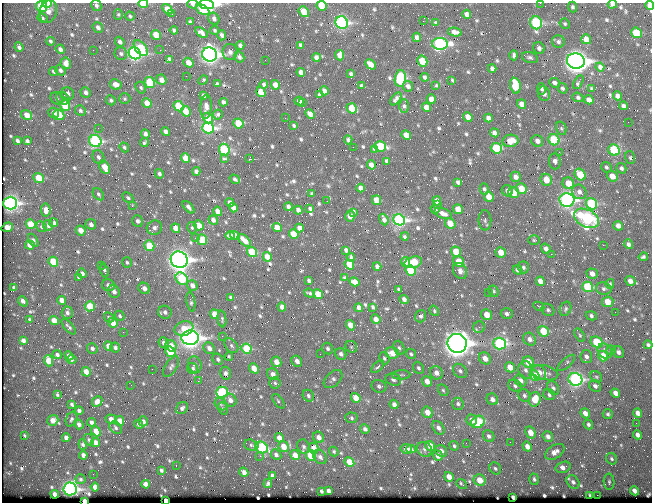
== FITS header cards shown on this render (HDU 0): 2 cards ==
NAXIS1  =                  650 / Width of table row in bytes
NAXIS2  =                  500 / Number of rows in table

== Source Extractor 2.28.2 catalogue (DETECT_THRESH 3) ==
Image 650 x 500 px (HDU 0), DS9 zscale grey, 1 PNG px = 1 image px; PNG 654 x 504 px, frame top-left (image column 1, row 500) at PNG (2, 3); each listed source drawn as its Kron ellipse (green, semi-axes under 4 px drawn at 4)
Background 362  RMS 1.4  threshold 4.29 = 3 sigma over >= 5 px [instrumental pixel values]
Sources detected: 733; of the 733, the 500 brightest by FLUX_AUTO listed and drawn (233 fainter detections omitted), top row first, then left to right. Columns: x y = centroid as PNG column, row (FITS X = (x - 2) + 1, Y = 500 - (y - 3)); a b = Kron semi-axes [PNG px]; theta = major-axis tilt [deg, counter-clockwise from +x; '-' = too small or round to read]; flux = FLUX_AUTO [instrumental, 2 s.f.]
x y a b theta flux
540 3 2 2 - 340
47 4 4 3 - 790
143 4 5 3 - 2900
192 4 5 4 - 230
612 4 5 3 - 290
96 5 6 5 - 230
206 5 7 4 -5 26000
650 5 5 4 - 500
321 6 5 5 - 2000
41 7 5 5 - 4500
572 7 5 4 - 200
167 9 6 4 -50 1100
203 10 7 4 -28 1900
48 12 11 8 73 560
304 12 6 4 -53 1700
118 14 5 4 - 150
172 14 2 2 - 370
467 14 4 4 - 430
130 16 5 4 - 180
43 18 5 4 - 150
214 19 6 5 - 310
423 21 2 2 - 460
190 22 4 3 - 170
342 23 6 6 - 15000
436 23 4 3 - 190
536 23 6 6 - 9300
565 24 5 4 - 150
98 27 5 5 - 340
174 30 4 3 - 200
214 30 4 4 - 140
201 32 7 4 -35 370
455 32 7 4 -13 500
636 33 5 5 - 3800
156 35 5 4 - 1400
222 35 5 4 - 300
417 37 4 4 - 460
586 39 5 4 - 800
50 41 4 4 - 190
120 42 5 4 - 270
558 42 6 6 - 270
440 44 8 6 -2 18000
240 45 4 4 - 270
300 45 4 3 - 180
19 47 5 3 - 290
141 48 9 5 -50 3600
539 48 6 5 - 310
60 49 5 4 - 350
93 50 2 2 - 370
160 50 2 2 - 600
230 52 8 7 - 500
135 53 6 5 - 28000
121 54 6 6 - 250
210 54 7 7 - 44000
340 55 5 4 - 830
514 55 5 3 - 200
239 57 6 5 - 280
316 58 4 4 - 500
530 58 8 5 -16 260
169 59 4 4 - 250
265 60 2 2 - 170
422 61 5 5 - 2600
576 61 9 7 -13 68000
66 63 6 5 - 750
188 63 5 4 - 830
370 64 6 4 -47 760
600 67 4 4 - 330
492 68 4 4 - 280
60 70 5 5 - 260
54 71 4 4 - 190
301 72 4 4 - 500
351 74 4 3 - 220
186 76 2 2 - 190
425 77 4 3 - 220
400 78 8 5 82 9300
161 80 5 5 - 600
203 80 5 3 - 180
451 80 3 2 - 550
150 82 5 5 - 4100
578 82 7 3 61 260
555 83 5 4 - 350
116 84 6 5 - 800
217 84 4 3 - 200
264 85 4 3 - 220
275 85 5 4 - 830
362 86 4 3 - 220
408 86 5 5 - 320
436 86 4 3 - 150
515 86 8 5 -80 2500
141 88 6 5 - 160
562 88 5 4 - 210
541 89 5 4 - 200
592 89 3 3 - 160
324 91 5 4 - 440
86 92 5 5 - 350
261 92 5 4 - 1800
68 94 6 6 - 360
544 94 7 6 - 510
203 95 4 3 - 220
319 95 4 3 - 150
618 96 4 4 - 470
578 97 5 4 - 210
56 98 6 5 - 220
63 98 7 5 -41 210
125 99 6 5 - 150
396 99 7 3 53 270
431 99 5 4 - 770
111 100 5 4 - 200
589 100 5 4 - 600
299 101 4 4 - 590
223 102 4 3 - 260
147 103 5 4 - 1300
303 103 3 2 - 450
522 104 5 4 - 780
65 105 5 5 - 2800
179 106 5 5 - 3800
404 106 6 5 - 190
623 106 4 4 - 270
206 107 12 5 85 510
426 107 5 4 - 750
352 108 5 5 - 2400
80 111 6 5 - 210
186 111 5 4 - 1400
53 113 6 5 - 330
310 114 5 4 - 700
27 115 6 5 - 920
59 115 6 5 - 1700
218 115 5 4 - 200
468 117 5 4 - 1000
208 118 5 5 - 1400
285 118 2 2 - 240
488 118 4 4 - 400
628 122 2 2 - 280
238 123 5 5 - 2600
294 125 4 3 - 150
98 128 2 2 - 150
208 128 6 5 - 15000
561 128 7 5 -73 180
166 132 4 4 - 420
494 133 5 4 - 430
145 134 4 4 - 340
406 135 5 4 - 1000
348 140 4 3 - 170
554 140 6 5 - 5200
17 141 4 3 - 230
27 141 4 4 - 220
95 141 6 6 - 13000
510 141 8 6 12 1300
537 141 6 5 - 490
144 143 4 3 - 160
380 146 6 5 - 4900
124 147 5 4 - 200
353 147 2 2 - 180
496 148 5 5 - 4900
375 149 4 3 - 230
224 150 6 5 - 6800
614 150 6 5 - 6700
559 152 2 2 - 390
98 157 7 5 -63 260
630 157 7 5 -76 180
186 158 5 4 - 1400
224 159 3 3 - 310
249 159 3 2 - 2700
387 161 4 3 - 260
555 161 8 6 -83 480
371 165 5 4 - 690
105 167 7 4 -63 1300
606 167 6 5 - 170
621 168 5 5 - 230
196 171 4 4 - 290
159 174 5 4 - 230
580 175 6 5 - 3000
612 176 6 5 - 1100
516 177 5 5 - 510
39 178 5 4 - 1900
235 179 5 3 - 200
546 180 6 5 - 1300
458 182 4 3 - 230
568 183 6 5 - 1600
361 188 4 4 - 500
484 189 5 4 - 180
521 189 5 5 - 1800
507 191 6 5 - 330
579 192 8 7 - 450
514 193 6 5 - 1400
98 194 7 5 -51 190
312 194 4 3 - 220
489 197 5 4 - 1200
128 198 6 4 -42 170
377 200 5 4 - 1600
567 200 7 7 - 27000
327 201 2 2 - 160
437 201 5 4 - 520
10 203 7 6 - 27000
230 203 4 4 - 410
591 204 6 5 - 6800
437 205 3 2 - 280
132 206 3 2 - 210
188 207 7 4 -47 310
288 207 4 4 - 330
233 208 5 4 - 580
310 209 4 3 - 190
435 209 5 4 - 150
458 209 5 4 - 1200
46 210 6 5 - 640
298 210 4 4 - 400
218 211 5 4 - 950
353 213 3 3 - 340
443 213 9 5 -22 560
350 216 5 5 - 1100
586 218 13 8 -27 17000
384 219 6 4 -68 320
213 220 5 4 - 420
399 220 6 5 - 21000
485 220 10 6 -90 280
138 221 6 5 - 290
53 223 4 4 - 270
31 224 5 4 - 2100
91 224 5 5 - 350
450 224 6 4 -48 1500
48 225 5 5 - 390
199 225 5 5 - 1300
618 226 5 4 - 610
7 227 6 4 19 880
42 227 6 5 - 180
277 227 5 4 - 1100
154 228 8 7 - 450
176 228 5 4 - 1100
192 228 6 4 -75 150
299 228 4 4 - 480
81 230 5 4 - 950
294 234 5 4 - 2100
230 235 4 4 - 310
235 235 5 4 - 870
405 236 4 3 - 170
195 238 2 2 - 290
33 240 7 4 -58 220
202 240 5 5 - 2400
244 240 8 4 -43 990
534 240 6 5 - 140
628 244 5 4 - 290
30 245 5 4 - 920
603 245 2 2 - 860
149 246 5 5 - 2500
546 249 5 4 - 440
346 250 4 3 - 240
252 252 5 4 - 3700
456 252 5 4 - 1800
501 252 5 5 - 1300
551 254 2 2 - 970
267 257 5 4 - 900
351 257 4 3 - 170
643 257 5 3 - 170
179 260 8 8 - 58000
53 262 5 4 - 3100
127 262 5 4 - 180
405 262 5 4 - 440
413 262 9 5 16 2500
459 262 6 5 - 1500
101 265 3 2 - 150
349 265 5 4 - 2300
377 266 4 3 - 290
523 267 6 5 - 220
410 270 5 5 - 4800
518 270 5 4 - 360
104 271 7 3 -73 190
460 271 8 6 -61 410
82 273 5 4 - 330
592 274 6 5 - 620
79 277 3 3 - 140
345 278 3 3 - 150
182 279 7 5 -47 4700
309 281 4 3 - 220
540 281 5 4 - 930
630 281 5 4 - 530
354 282 5 4 - 820
610 284 5 4 - 150
108 285 6 5 - 480
192 285 6 5 - 470
588 287 5 5 - 5300
14 288 4 4 - 280
144 288 6 5 - 520
604 288 8 6 -9 250
398 289 3 3 - 150
493 291 6 5 - 180
114 292 7 5 -55 440
488 292 2 2 - 460
309 293 6 3 -19 170
318 294 5 4 - 2000
230 297 3 3 - 140
404 299 5 4 - 420
62 300 4 4 - 680
23 301 5 3 - 480
191 302 10 4 -81 190
608 302 6 5 - 1700
90 306 5 5 - 2000
539 306 6 3 -26 580
282 307 4 4 - 610
373 307 4 3 - 210
359 308 4 4 - 580
566 309 7 5 65 220
548 310 7 5 -40 240
434 311 5 4 - 150
165 312 7 6 - 330
615 312 2 2 - 430
67 313 6 5 - 320
214 314 5 4 - 1200
507 314 6 5 - 280
487 315 5 5 - 1100
120 316 5 4 - 150
421 316 6 5 - 300
591 316 6 4 -16 240
109 317 6 3 -45 150
222 319 8 4 -83 160
376 319 5 4 - 650
30 320 3 3 - 160
54 320 5 4 - 1100
113 323 5 4 - 930
350 325 5 4 - 1200
69 327 9 4 -47 210
479 327 6 5 - 250
184 329 10 7 20 1500
543 331 5 5 - 2400
123 332 2 2 - 350
580 335 7 4 -59 150
222 336 2 2 - 630
190 338 8 7 - 49000
530 339 7 6 - 500
23 340 4 3 - 320
597 342 7 5 -27 3900
164 343 6 5 - 410
457 343 10 9 - 86000
500 343 6 6 - 14000
648 345 4 4 - 210
109 346 5 4 - 940
171 346 6 5 - 1000
231 346 8 6 -51 330
115 347 5 5 - 240
351 347 6 5 - 190
92 348 6 5 - 250
209 348 6 5 - 460
399 348 7 5 -70 260
246 349 5 5 - 3800
328 349 6 5 - 230
611 350 5 5 - 170
605 351 8 6 -52 540
170 352 5 5 - 4100
618 352 6 5 - 330
392 353 7 6 - 1500
320 354 2 2 - 150
341 354 6 5 - 350
411 354 5 4 - 190
57 355 4 4 - 240
69 356 5 4 - 320
229 356 4 4 - 150
603 356 5 5 - 1700
586 357 6 6 - 320
384 358 6 5 - 200
485 358 6 5 - 780
71 359 5 4 - 230
218 359 6 5 - 240
49 361 6 4 -68 1700
297 361 6 5 - 520
276 362 5 5 - 910
528 362 6 5 - 1700
566 363 11 4 42 210
195 365 8 6 -72 350
171 367 12 5 57 310
378 367 8 4 44 230
510 367 5 5 - 1200
193 368 6 5 - 180
254 368 5 4 - 1300
418 368 6 5 - 210
152 369 2 2 - 140
525 370 9 7 -81 370
460 371 8 6 -46 290
86 372 5 4 - 1100
225 373 6 5 - 300
436 373 7 6 - 590
539 373 8 6 -53 570
544 373 14 7 -14 630
273 374 6 5 - 540
401 375 9 4 2 220
535 376 5 5 - 2400
596 377 6 5 - 170
333 379 11 7 44 400
575 379 7 6 - 18000
393 380 8 6 -17 260
520 380 6 5 - 510
198 381 3 2 - 380
427 381 5 5 - 780
275 383 5 5 - 190
131 385 2 2 - 170
379 386 7 6 - 280
515 386 7 5 -29 240
595 386 6 5 - 280
553 388 7 5 -59 240
443 390 6 5 - 150
222 392 6 5 - 7300
615 393 5 4 - 500
58 395 3 3 - 430
549 395 6 5 - 210
308 396 6 5 - 250
524 396 6 5 - 240
356 398 5 4 - 1400
492 399 6 5 - 460
535 399 7 6 - 1500
230 400 7 6 - 530
97 401 6 4 45 660
278 401 8 4 -53 200
72 404 4 3 - 200
221 404 7 5 -46 240
394 404 5 4 - 500
458 404 6 5 - 220
182 408 6 5 - 270
223 408 6 4 -70 170
79 411 4 4 - 300
427 412 6 5 - 860
585 413 5 4 - 660
638 413 5 4 - 570
608 414 5 5 - 190
351 418 6 5 - 180
71 419 8 5 67 220
111 419 6 4 -18 590
53 420 6 5 - 880
472 420 5 5 - 490
119 421 5 4 - 780
143 421 5 4 - 300
91 422 4 4 - 290
478 422 7 6 - 4400
636 423 2 2 - 150
79 424 5 4 - 380
139 424 4 4 - 240
588 425 5 4 - 210
116 428 7 5 -49 230
438 428 7 5 -51 390
365 429 5 4 - 330
96 431 5 4 - 1800
530 433 6 4 -60 1000
24 435 3 3 - 160
638 435 4 4 - 380
489 436 6 5 - 300
548 436 5 5 - 340
318 437 6 5 - 570
66 438 4 4 - 450
279 438 5 4 - 660
89 440 6 4 -59 170
95 442 5 4 - 570
510 442 2 2 - 230
466 443 2 2 - 240
83 444 5 4 - 230
251 445 7 5 -17 190
430 446 5 4 - 1200
454 446 5 4 - 170
262 447 6 5 - 6600
283 447 6 5 - 1200
303 447 7 6 - 280
527 447 5 4 - 660
313 448 5 5 - 900
406 449 6 5 - 780
411 449 5 3 - 180
424 449 8 7 - 290
441 451 6 5 - 450
334 452 5 4 - 140
555 452 11 6 33 570
83 455 4 4 - 420
276 455 6 5 - 300
295 455 5 4 - 890
311 455 5 5 - 3700
260 456 2 2 - 1100
438 456 5 4 - 650
320 457 8 6 -47 400
612 459 6 5 - 190
349 462 5 4 - 1600
176 466 2 2 - 160
563 467 8 5 17 520
495 468 6 5 - 220
161 470 3 3 - 180
244 472 5 4 - 490
93 474 2 2 - 230
272 476 4 3 - 210
449 477 5 4 - 1100
81 479 5 5 - 180
534 479 6 4 -72 220
480 480 6 5 - 1400
573 482 7 5 -47 310
609 482 8 5 -89 200
268 483 5 3 - 180
146 484 4 4 - 640
462 484 6 2 -38 170
95 487 4 4 - 590
70 489 7 6 - 24000
321 491 3 3 - 170
328 491 4 3 - 310
634 491 5 4 - 540
55 494 4 4 - 620
590 495 3 3 - 150
597 495 2 2 - 1500
513 497 4 3 - 310
84 501 3 3 - 2800
165 501 3 3 - 2700
At the frame edge (FLAGS 8, measured only in part): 11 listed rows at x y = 540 3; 47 4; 143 4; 192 4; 612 4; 96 5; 206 5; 650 5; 321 6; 84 501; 165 501
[233 fainter detections neither listed nor drawn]